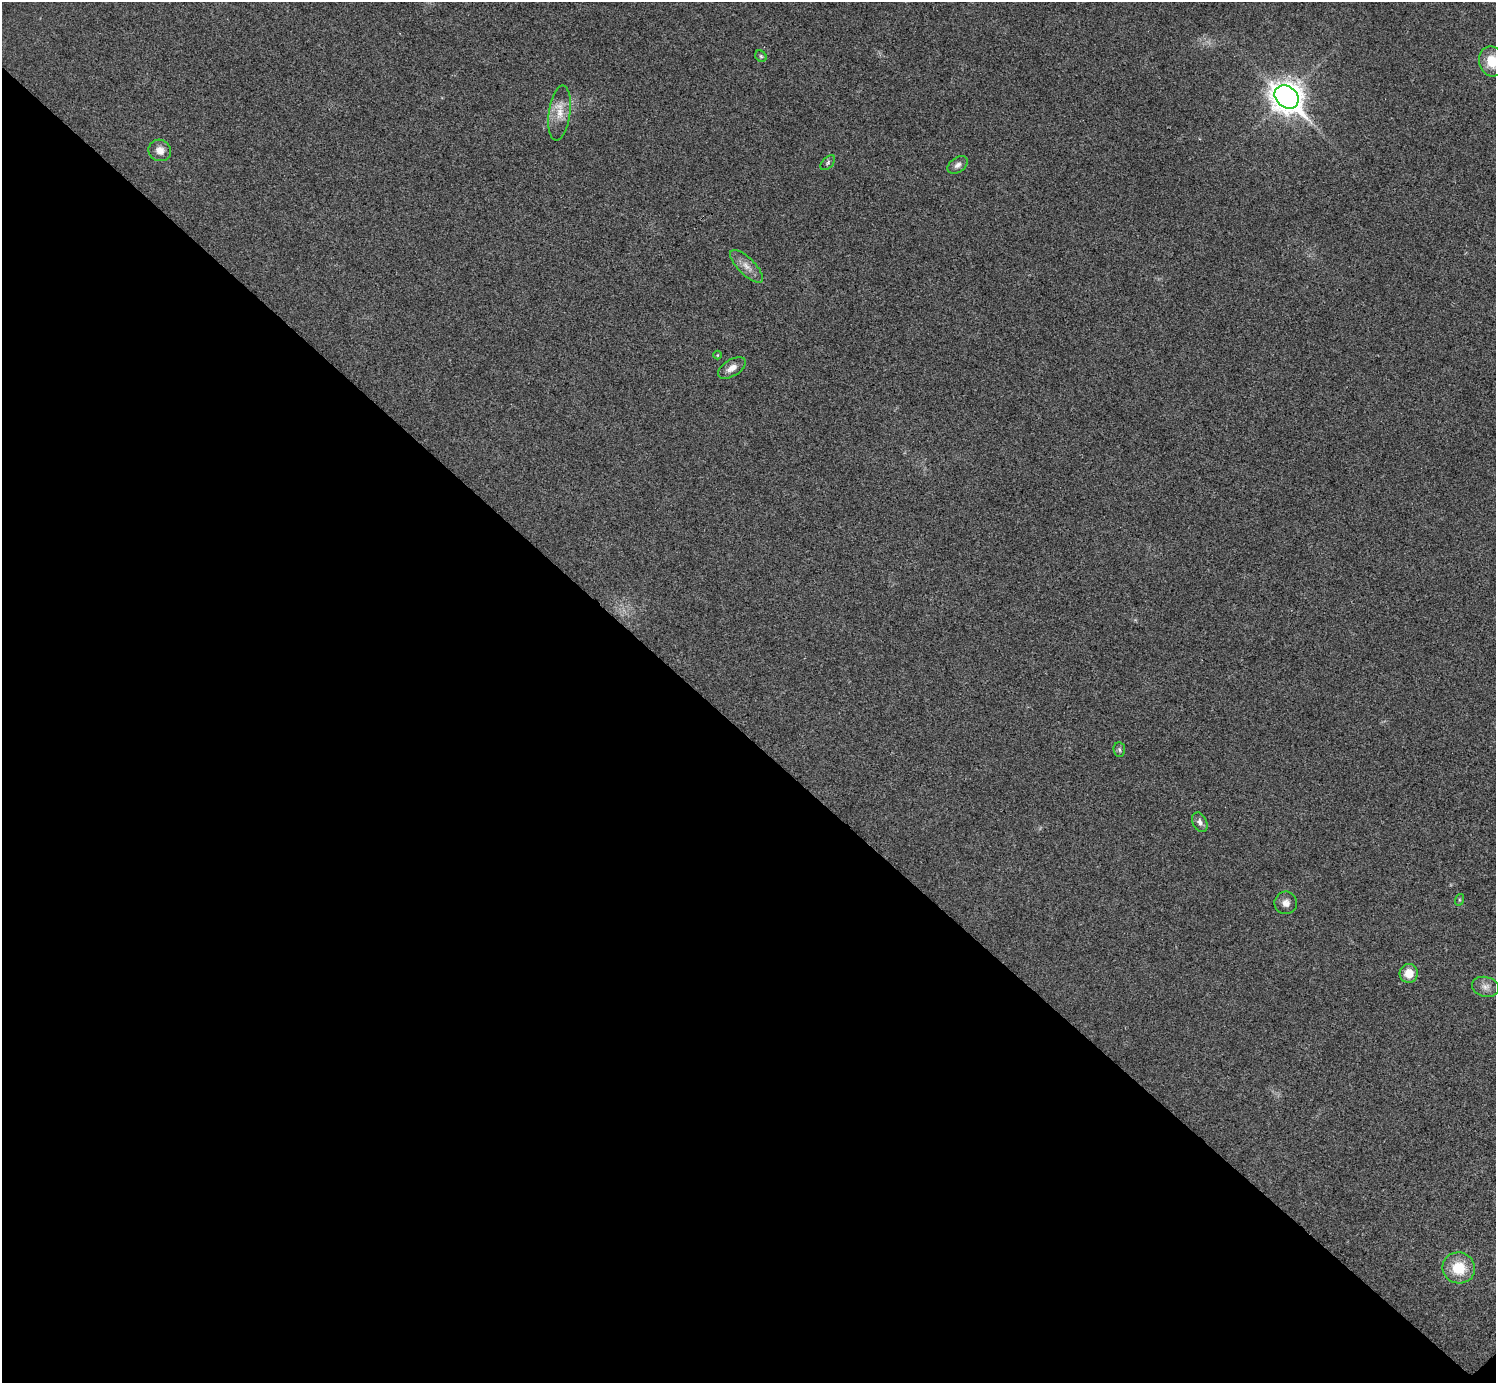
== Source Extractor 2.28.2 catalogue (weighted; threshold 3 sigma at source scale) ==
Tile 14 of 4 x 4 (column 2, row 4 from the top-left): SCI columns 1500-2993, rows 301-1681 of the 5983 x 5983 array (HDU 1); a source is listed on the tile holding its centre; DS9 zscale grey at full resolution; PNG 1498 x 1385 px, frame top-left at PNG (2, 2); each listed source drawn as its Kron ellipse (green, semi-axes under 4 px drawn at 4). Shown black and unused: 47% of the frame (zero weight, under 3 of 4 exposures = <1% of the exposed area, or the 3 px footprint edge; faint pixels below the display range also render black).
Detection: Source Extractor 2.28.2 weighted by HDU 2 'WHT'; one run over the whole footprint, this tile lists its part. Background 0.0218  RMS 0.0056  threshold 0.0251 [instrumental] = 3 sigma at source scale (4.5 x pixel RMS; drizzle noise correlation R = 1.50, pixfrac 1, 0.05/0.05 arcsec/px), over >= 5 px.
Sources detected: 17; all 17 listed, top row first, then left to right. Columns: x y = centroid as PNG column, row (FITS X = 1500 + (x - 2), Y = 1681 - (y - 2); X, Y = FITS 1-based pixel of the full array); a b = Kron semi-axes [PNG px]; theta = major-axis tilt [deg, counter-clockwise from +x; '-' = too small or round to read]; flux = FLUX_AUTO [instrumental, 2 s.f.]
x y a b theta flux
761 56 6 5 - 0.97
1492 61 15 13 -76 12
1287 97 13 10 -42 800
560 113 27 11 83 8.8
160 150 11 10 - 5
828 163 9 5 47 1.2
958 165 11 7 36 2.5
747 266 21 8 -45 5.2
717 355 4 3 - 0.42
732 368 15 8 32 4.5
1119 750 7 5 -86 1.1
1200 822 10 7 -63 2.5
1459 900 6 4 72 0.65
1286 903 11 11 - 3.6
1409 973 9 9 - 7.3
1485 987 14 10 -13 3.8
1459 1268 16 15 - 16
Isophote crosses this tile's border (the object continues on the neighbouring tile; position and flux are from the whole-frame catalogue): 1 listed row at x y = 1492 61